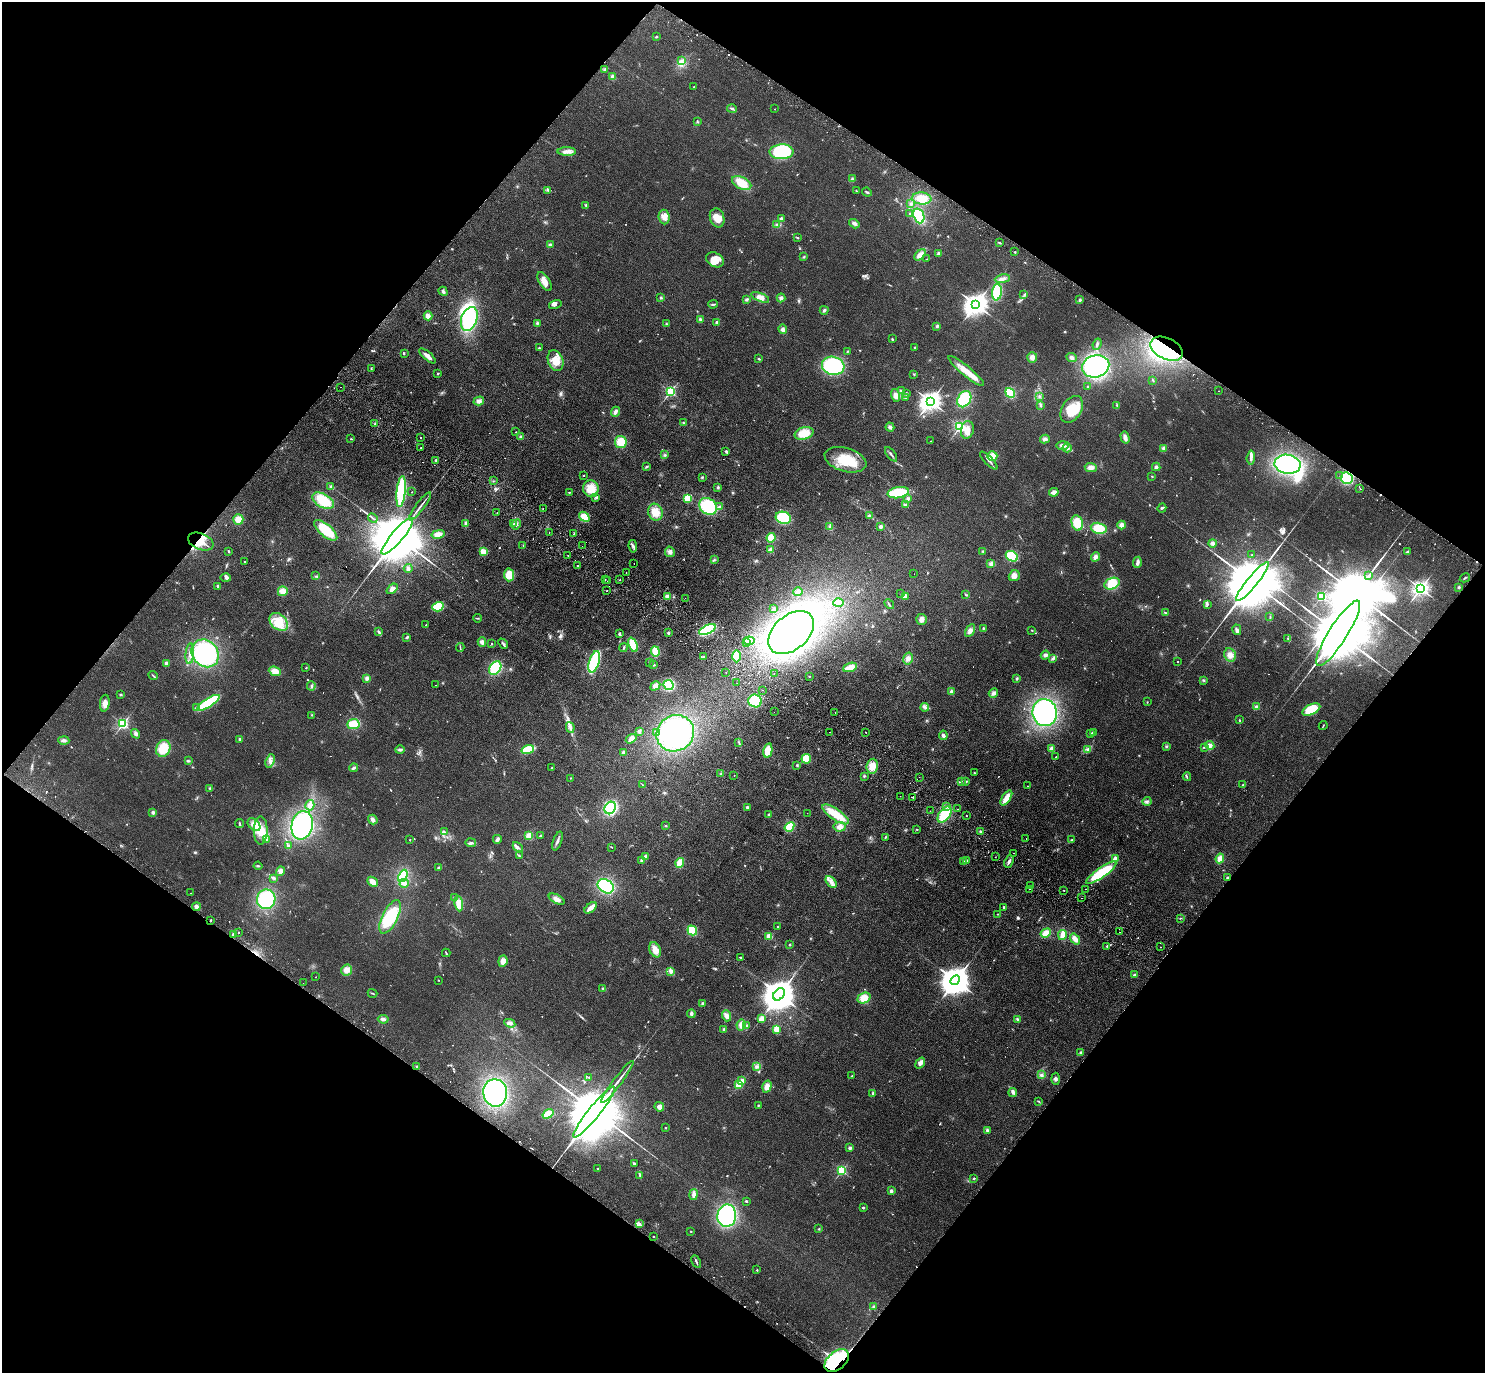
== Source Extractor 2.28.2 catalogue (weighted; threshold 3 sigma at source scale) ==
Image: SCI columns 39-5967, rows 204-5687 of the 6004 x 6031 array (HDU 1 of 3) = the unmasked area's bounding box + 8 px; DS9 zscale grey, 4 x 4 block average (1 PNG px = mean of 4 x 4 image px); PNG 1487 x 1375 px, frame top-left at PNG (2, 2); each listed source drawn as its Kron ellipse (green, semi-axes under 4 px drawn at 4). Shown black and unused: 49% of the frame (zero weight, under 2 of 3 exposures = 3% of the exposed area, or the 3 px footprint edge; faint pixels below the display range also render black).
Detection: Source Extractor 2.28.2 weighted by HDU 2 'WHT'. Background 0.0953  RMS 0.01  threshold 0.0467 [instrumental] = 3 sigma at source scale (4.5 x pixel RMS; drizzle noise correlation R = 1.50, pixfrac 1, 0.05/0.05 arcsec/px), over >= 5 px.
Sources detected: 825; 7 too faint to see at this stretch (4 x 4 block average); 16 inside a brighter object's white glare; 20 cosmic-ray / hot-pixel residue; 14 long thin detections or spike segments (spike, bleed or trail) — neither listed nor drawn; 11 coinciding with a brighter row at this scale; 24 inside a brighter listed object's ellipse — not listed separately; of the other 733, all 500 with FLUX_AUTO >= 3.19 (the completeness limit of this list) listed and drawn (233 fainter detections not listed), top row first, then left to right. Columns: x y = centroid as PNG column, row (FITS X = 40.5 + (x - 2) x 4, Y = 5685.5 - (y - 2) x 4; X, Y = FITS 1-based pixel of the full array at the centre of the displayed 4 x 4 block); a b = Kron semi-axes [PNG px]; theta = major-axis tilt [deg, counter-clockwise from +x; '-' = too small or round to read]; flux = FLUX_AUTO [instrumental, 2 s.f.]
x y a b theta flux
657 37 3 2 - 7.1
681 61 4 2 - 7.2
605 70 4 2 - 8.4
613 77 2 2 - 160
694 87 2 2 - 5
732 109 5 2 - 7.9
775 109 2 2 - 4
697 121 3 2 - 5
567 151 9 4 0 30
782 152 12 7 2 310
852 179 3 2 - 6
742 183 10 6 -25 130
548 190 2 2 - 4.1
857 191 3 2 - 3.5
867 192 5 2 - 7.4
922 198 9 6 -6 84
911 204 3 3 - 9.5
586 205 3 2 - 6.8
909 214 2 2 - 4.2
919 216 7 5 -69 250
664 217 7 5 -84 35
717 218 9 7 -72 72
781 218 2 2 - 23
854 224 5 3 - 17
777 225 4 2 - 9.6
797 238 3 2 - 7
999 242 4 2 - 4.9
550 245 2 2 - 110
1015 252 2 2 - 17
939 253 3 3 - 12
920 255 7 4 44 43
804 257 2 2 - 4.6
927 259 2 2 - 4.1
715 260 9 7 -30 75
1002 279 7 3 9 25
544 282 11 5 -57 51
443 291 5 2 - 16
997 292 8 5 84 210
1024 295 2 2 - 5.3
760 297 9 4 -22 40
661 298 3 2 - 6.7
781 298 4 3 - 14
747 300 4 3 - 11
1080 300 3 2 - 11
713 304 5 2 - 8.6
976 304 4 3 - 5700
555 305 6 4 15 16
824 310 4 3 - 10
428 316 4 3 - 52
469 319 12 8 72 530
700 319 3 3 - 10
717 322 3 3 - 7.3
537 323 4 2 - 7.2
666 324 2 2 - 3.5
937 326 3 3 - 9.9
783 329 4 4 - 17
892 339 3 2 - 5.7
1097 344 6 3 68 11
915 347 2 2 - 4.2
539 348 2 2 - 5.9
1167 349 17 10 -26 410
848 351 2 2 - 3.8
404 354 2 2 - 4.4
427 356 10 2 -41 42
1032 357 5 5 - 27
1071 358 5 3 - 17
759 359 2 2 - 9.4
556 361 11 7 -69 86
833 366 11 9 -17 520
1096 366 14 11 16 510
371 368 3 2 - 3.9
966 371 23 5 -39 83
438 373 2 2 - 19
914 374 2 2 - 4.2
1153 380 3 2 - 4.6
1088 386 2 2 - 11
340 387 2 2 - 3.7
901 391 3 2 - 5.3
1218 391 2 2 - 54
670 392 2 2 - 930
906 393 3 2 - 5.8
1010 393 5 4 - 180
896 395 6 4 -73 31
1039 396 3 2 - 5.4
905 398 3 2 - 4.3
964 399 8 6 58 280
479 401 5 4 - 22
930 401 3 3 - 4400
1041 405 3 3 - 7.6
1117 405 3 2 - 4.6
1072 409 15 9 59 140
615 412 5 3 - 23
683 422 3 2 - 3.7
375 424 3 2 - 10
890 427 4 3 - 14
960 427 2 2 - 1200
967 430 9 6 80 51
516 432 2 2 - 6
804 433 10 6 16 100
420 437 2 2 - 69
521 437 3 2 - 7.1
1125 437 6 3 -73 29
351 439 3 2 - 3.8
1045 439 5 3 - 19
931 441 2 2 - 5.7
621 442 6 6 - 100
1062 445 6 4 2 19
421 448 2 2 - 4.1
1067 448 4 4 - 21
1164 448 3 3 - 11
726 451 3 3 - 9
891 454 8 2 -52 13
665 455 2 2 - 5
992 456 5 5 - 77
1251 458 7 2 85 18
436 460 3 2 - 9
845 460 21 11 -16 220
989 460 12 2 -46 18
1288 464 13 9 -10 750
646 467 3 2 - 6.6
1091 467 6 4 -5 32
1156 467 4 3 - 13
583 475 2 2 - 13
1340 475 2 2 - 4.1
1152 476 2 2 - 4.4
702 477 3 2 - 5.7
1347 478 6 5 - 240
493 481 2 2 - 3.9
331 487 2 2 - 94
718 487 4 3 - 7.6
591 489 8 8 - 78
1360 489 2 2 - 4.9
401 492 16 4 85 370
412 492 2 2 - 5.4
569 492 2 2 - 4.1
1054 492 5 2 - 42
898 493 11 5 10 250
596 497 3 2 - 5.4
688 498 4 4 - 87
908 499 3 3 - 9.5
323 501 11 6 -31 170
905 505 4 3 - 12
420 506 17 2 53 24
708 506 9 7 -34 260
720 507 2 2 - 63
543 508 2 2 - 32
1162 508 4 2 - 8.4
655 512 8 7 - 80
497 513 2 2 - 5.1
869 516 2 2 - 18
584 517 6 4 -37 82
373 518 5 2 - 6.7
783 518 8 6 -16 250
238 519 5 5 - 52
1077 523 8 5 -75 120
465 524 4 2 - 14
513 524 2 2 - 4.7
516 524 5 2 - 18
1122 525 4 4 - 29
830 526 3 2 - 6.5
881 527 2 2 - 26
1099 528 8 5 -12 130
326 530 14 6 -40 230
549 532 2 2 - 3.3
438 534 6 4 13 41
574 534 3 2 - 3.6
397 536 23 6 50 94000
771 538 5 4 - 110
201 541 13 8 -22 87
1212 543 4 4 - 16
523 546 3 2 - 4.9
582 546 2 2 - 3.2
633 546 6 2 -82 13
770 550 3 3 - 36
229 551 3 2 - 6.8
983 551 3 2 - 4.5
483 552 3 3 - 74
670 552 5 5 - 22
1407 552 3 2 - 4.9
568 555 2 2 - 5.2
1252 555 2 2 - 7.5
1012 556 6 5 - 190
1095 557 5 4 - 23
714 560 3 2 - 5
244 561 2 2 - 3.7
1137 562 5 3 - 21
634 563 2 2 - 3.3
991 564 4 4 - 14
578 566 2 2 - 4.8
408 568 4 3 - 9.2
626 572 2 2 - 3.3
914 574 2 2 - 3.3
509 575 6 5 - 95
315 576 4 2 - 5.4
1014 576 6 5 - 32
1369 576 3 2 - 2900
226 578 5 4 - 16
1465 578 5 2 - 6.5
605 579 2 2 - 3.4
619 580 2 2 - 21
608 581 2 2 - 5.8
1252 581 25 5 51 100000
1112 584 8 5 22 120
218 586 3 2 - 13
1459 587 3 2 - 7.2
1420 588 3 2 - 2600
392 589 6 4 38 31
283 591 5 5 - 38
607 591 2 2 - 6.5
798 592 5 4 - 22
901 593 2 2 - 6.1
965 594 3 2 - 4.2
667 596 3 3 - 32
905 596 3 3 - 35
1321 596 2 2 - 770
685 598 2 2 - 3.6
838 603 5 3 - 72
889 604 5 2 - 6.7
1207 605 3 2 - 4.3
438 607 5 4 - 180
774 609 3 3 - 12
1165 613 4 2 - 3.8
1270 616 2 2 - 3.4
477 618 4 2 - 5.3
921 619 5 5 - 25
279 622 10 7 -41 91
426 625 3 2 - 4
983 629 4 2 - 7.9
707 630 9 4 25 400
1032 630 2 2 - 5.5
1237 630 5 3 - 12
970 631 7 4 61 26
379 632 4 2 - 9.5
791 632 26 17 41 1700
668 633 3 2 - 8
1338 633 38 9 57 110000
619 634 3 3 - 12
407 637 3 2 - 11
1287 638 2 2 - 3.3
749 641 5 3 - 120
482 642 4 4 - 20
492 643 2 2 - 3.9
746 643 2 2 - 4.8
503 644 6 3 -48 11
633 645 7 3 -68 150
460 647 4 2 - 6
624 647 4 2 - 8.7
655 651 5 4 - 110
205 653 15 12 -50 740
190 654 10 2 85 23
1045 655 5 3 - 20
1230 655 7 5 -68 37
737 656 6 4 -90 110
703 657 2 2 - 7
908 658 6 4 75 28
1053 658 4 2 - 10
1177 661 2 2 - 6.4
594 662 11 5 73 400
649 662 2 2 - 5
166 663 3 2 - 29
654 665 2 2 - 4.3
850 667 7 3 20 86
306 668 2 2 - 13
495 668 7 5 56 230
275 671 6 4 -23 51
726 672 2 2 - 19
774 673 2 2 - 20
153 676 5 2 - 6.6
809 676 2 2 - 4.8
367 678 4 4 - 15
1017 678 3 3 - 8.5
1203 680 2 2 - 5.3
737 683 2 2 - 3.3
436 685 2 2 - 4.3
669 685 5 4 - 330
311 686 5 2 - 9.1
655 686 5 4 - 44
763 690 2 2 - 4.1
952 692 3 3 - 17
993 693 5 4 - 20
121 694 3 2 - 5.3
755 701 6 6 - 260
1147 702 2 2 - 3.4
105 703 8 4 82 40
208 703 13 4 32 460
925 707 4 2 - 11
1256 707 2 2 - 140
196 708 4 2 - 9.2
1311 710 10 5 26 190
774 712 2 2 - 3.5
835 712 2 2 - 3.7
1045 713 13 12 - 880
312 715 2 2 - 3.2
1240 720 2 2 - 4.2
123 724 2 2 - 1000
353 724 6 5 - 110
1323 726 4 2 - 4.3
570 728 5 3 - 19
639 731 4 3 - 13
656 732 4 3 - 16
830 732 2 2 - 3.6
1093 732 2 2 - 40
675 733 19 18 - 870
866 733 2 2 - 6.3
1090 733 3 2 - 7.2
136 734 5 4 - 14
943 735 4 4 - 15
240 739 3 3 - 9.3
631 739 6 4 34 28
64 740 5 3 - 17
739 742 3 2 - 4.4
1210 745 5 4 - 24
1166 746 3 2 - 5.2
1204 747 3 2 - 6.5
163 748 8 7 - 120
1052 748 3 2 - 36
528 749 6 4 18 180
1088 749 4 3 - 11
400 750 5 3 - 14
768 751 7 4 77 84
623 752 3 2 - 19
1056 757 2 2 - 6.9
806 759 5 4 - 88
188 761 4 2 - 7.8
270 761 7 3 71 22
797 765 3 2 - 5
872 766 7 5 80 69
354 768 4 3 - 11
552 768 2 2 - 4.9
974 773 3 2 - 4
721 774 3 3 - 6.2
734 775 2 2 - 6.1
864 776 2 2 - 3.7
919 777 2 2 - 12
1187 777 4 2 - 7.7
570 778 2 2 - 5.7
961 781 4 2 - 6.5
966 781 4 2 - 5.6
642 785 3 2 - 4
1243 785 2 2 - 4.5
1028 786 2 2 - 3.3
209 788 2 2 - 4
900 796 2 2 - 3.4
912 797 2 2 - 900
1006 798 8 3 56 77
1147 801 4 3 - 12
310 805 5 4 - 26
947 806 2 2 - 7.6
747 807 3 2 - 9.4
610 808 6 5 - 380
957 809 2 2 - 3.8
930 811 2 2 - 5.4
153 812 3 3 - 12
807 813 2 2 - 7.9
769 814 2 2 - 4.3
836 814 15 5 -34 150
945 814 9 5 54 210
966 816 2 2 - 6.2
373 820 5 4 - 20
239 823 4 2 - 7.3
254 825 7 5 -46 62
302 825 14 10 77 670
666 826 2 2 - 16
789 827 5 3 - 140
840 827 6 5 - 32
917 829 2 2 - 4.6
261 831 14 7 90 98
981 831 3 2 - 5.8
444 832 2 2 - 3.6
529 836 4 3 - 88
541 836 2 2 - 40
885 837 3 2 - 4.9
266 839 4 2 - 7
497 839 4 3 - 19
1026 839 2 2 - 3.8
410 840 2 2 - 3.6
1072 840 2 2 - 4.5
557 841 10 2 70 15
471 843 5 3 - 12
288 845 2 2 - 6
518 847 6 2 -48 11
611 847 3 2 - 3.8
1014 853 2 2 - 3.4
519 856 4 2 - 6.6
645 856 3 3 - 14
995 857 2 2 - 3.4
1220 858 5 3 - 52
1115 859 2 2 - 180
642 860 3 3 - 12
963 861 3 2 - 5.3
967 861 2 2 - 58
1009 861 6 3 67 16
680 863 5 3 - 92
258 866 4 2 - 6
439 868 2 2 - 64
281 871 5 4 - 20
1101 873 18 5 35 330
403 876 6 3 66 190
274 878 3 2 - 4.7
1228 878 2 2 - 56
372 882 6 4 -42 47
831 882 7 3 -48 28
404 883 4 3 - 16
1030 885 2 2 - 24
606 886 8 6 -35 320
1029 889 2 2 - 4.1
1086 889 2 2 - 13
1064 890 2 2 - 10
191 893 2 2 - 4.6
454 897 3 2 - 6.5
1082 898 2 2 - 3.6
266 899 9 9 - 340
557 899 9 3 -27 38
459 904 7 4 -86 88
196 907 4 3 - 19
591 908 7 3 41 62
1004 908 3 2 - 5
998 914 3 2 - 5.2
390 917 18 7 64 250
1180 918 2 2 - 4.2
211 920 2 2 - 8.6
778 927 2 2 - 25
692 930 5 4 - 140
238 932 2 2 - 6.7
1120 932 2 2 - 220
1046 933 5 4 - 54
233 934 2 2 - 50
1062 935 5 3 - 56
769 936 2 2 - 270
1075 939 6 4 -53 32
790 944 2 2 - 25
1107 946 2 2 - 9.9
1161 947 2 2 - 4.3
655 950 8 5 -66 58
446 953 4 2 - 5.5
741 957 3 2 - 5.8
503 961 6 4 83 43
347 970 5 5 - 39
671 971 4 3 - 13
1134 975 2 2 - 62
316 977 2 2 - 5
438 980 2 2 - 3.4
955 980 5 4 - 12000
303 983 2 2 - 4
603 988 2 2 - 3.8
373 993 5 2 - 5.1
779 994 7 5 49 17000
864 998 7 5 21 78
702 1003 4 2 - 6.8
691 1014 4 3 - 12
727 1016 6 4 -71 30
383 1019 5 3 - 17
761 1019 4 3 - 38
1017 1019 4 2 - 8
510 1023 6 3 -27 19
741 1025 5 4 - 38
746 1025 2 2 - 15
724 1029 2 2 - 72
776 1029 4 3 - 55
1081 1052 3 2 - 10
920 1063 6 3 54 25
417 1066 3 2 - 7.1
756 1066 3 3 - 13
1041 1075 4 3 - 14
852 1076 3 2 - 4.1
589 1077 2 2 - 8.1
1056 1079 6 3 -88 14
742 1081 2 2 - 110
617 1082 26 2 53 43
739 1085 2 2 - 330
767 1086 6 4 73 41
1013 1092 4 2 - 10
495 1093 13 12 - 900
873 1093 4 2 - 6.4
1038 1101 2 2 - 3.2
758 1105 2 2 - 15
659 1107 5 4 - 30
594 1112 32 6 51 130000
548 1114 6 3 35 110
665 1128 2 2 - 3.3
987 1130 4 3 - 12
850 1148 3 3 - 11
634 1164 2 2 - 9
597 1169 2 2 - 4.2
841 1171 2 2 - 720
640 1175 4 2 - 5.7
974 1178 2 2 - 17
891 1191 2 2 - 76
694 1194 5 3 - 20
746 1201 2 2 - 8.9
863 1208 2 2 - 27
727 1216 11 9 82 630
639 1224 2 2 - 6.4
819 1229 2 2 - 5.2
691 1231 2 2 - 3.6
653 1237 2 2 - 4.2
696 1262 7 2 -64 8.9
757 1270 2 2 - 12
874 1307 2 2 - 82
837 1361 14 9 41 730
Overlapping masked pixels (flux is a lower limit): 4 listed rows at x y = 1167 349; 201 541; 1228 878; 837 1361
Diffuse or blended objects may show on this block-average render without a row.